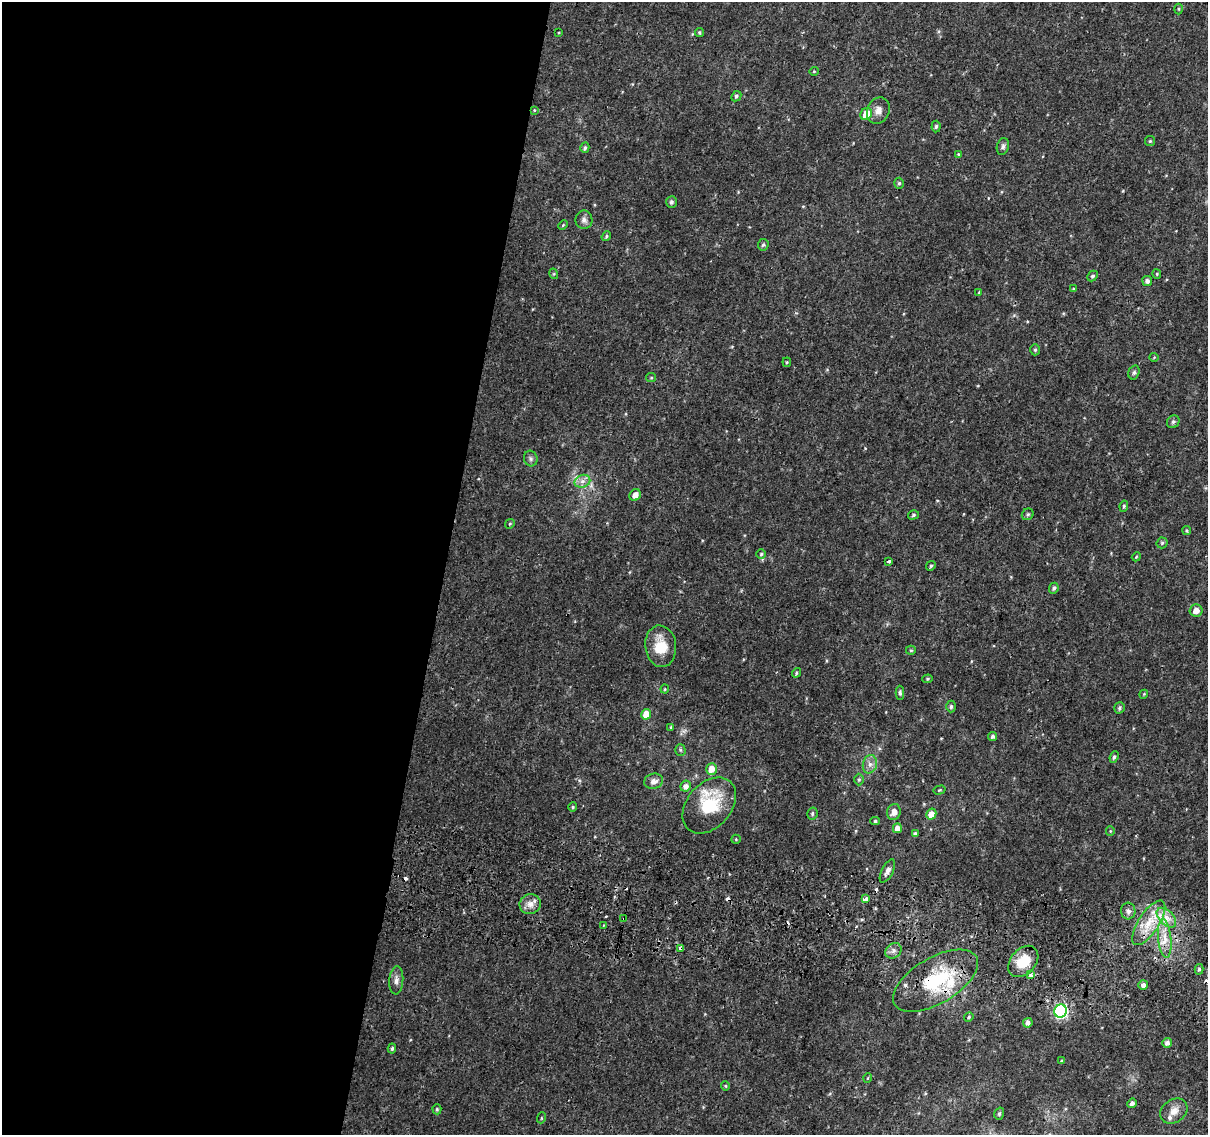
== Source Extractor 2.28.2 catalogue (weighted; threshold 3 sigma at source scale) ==
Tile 5 of 4 x 4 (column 1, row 2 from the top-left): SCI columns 6-1211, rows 2529-3661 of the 4843 x 5116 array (HDU 1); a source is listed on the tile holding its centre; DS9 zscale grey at full resolution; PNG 1210 x 1137 px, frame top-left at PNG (2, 2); each listed source drawn as its Kron ellipse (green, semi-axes under 4 px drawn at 4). Shown black and unused: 37% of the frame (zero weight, under 2 of 3 exposures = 2% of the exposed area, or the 3 px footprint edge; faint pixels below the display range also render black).
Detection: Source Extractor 2.28.2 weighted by HDU 2 'WHT'; one run over the whole footprint, this tile lists its part. Background 0.0111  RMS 0.0038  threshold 0.017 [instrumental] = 3 sigma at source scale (4.5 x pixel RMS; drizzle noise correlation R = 1.50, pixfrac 1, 0.0396/0.0396 arcsec/px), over >= 5 px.
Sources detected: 115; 6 cosmic-ray / hot-pixel residue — neither listed nor drawn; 3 inside a brighter listed object's ellipse — not listed separately; the other 106 listed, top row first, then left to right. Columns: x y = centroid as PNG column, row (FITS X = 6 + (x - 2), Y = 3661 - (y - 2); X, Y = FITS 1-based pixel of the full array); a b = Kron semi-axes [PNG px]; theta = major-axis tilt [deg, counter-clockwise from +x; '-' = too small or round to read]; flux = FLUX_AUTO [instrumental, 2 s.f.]
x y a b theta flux
1179 9 5 3 - 0.39
559 32 3 2 - 0.3
699 33 4 4 - 0.57
814 71 4 4 - 0.33
736 96 6 4 46 0.72
534 110 4 3 - 0.31
878 111 13 11 64 2.8
866 114 6 5 - 5.5
936 127 6 4 85 0.66
1150 141 5 5 - 0.47
1003 146 8 6 74 0.96
585 148 5 4 - 0.74
958 154 4 4 - 0.38
899 183 5 5 - 0.67
671 202 6 5 - 0.93
584 220 9 8 - 1.5
563 225 5 3 - 0.38
606 236 5 4 - 0.56
763 245 6 5 - 0.73
554 274 5 3 - 0.37
1157 274 4 4 - 0.41
1092 276 6 4 48 0.69
1147 281 5 5 - 1.1
1073 289 4 3 - 0.29
979 292 4 3 - 0.26
1035 350 5 5 - 0.61
1154 357 4 4 - 0.38
787 362 5 4 - 0.43
1134 372 7 5 73 0.78
651 378 5 4 - 0.44
1173 422 7 6 - 0.71
531 459 8 7 - 0.94
582 481 8 6 20 1.7
635 495 6 5 - 2.5
1124 506 6 4 81 0.55
1028 514 6 5 - 0.69
913 515 6 4 18 0.66
510 524 5 4 - 0.46
1187 530 4 4 - 0.46
1162 543 5 5 - 0.61
761 554 5 4 - 0.53
1136 557 4 3 - 0.33
889 561 3 3 - 3.5
931 566 5 4 - 0.56
1054 588 6 4 64 0.78
1196 610 6 6 - 3.1
661 646 21 15 -83 8.5
911 650 5 4 - 0.48
796 673 5 4 - 0.56
928 679 5 4 - 0.44
665 689 4 4 - 0.36
900 693 7 4 -89 0.72
1144 694 4 3 - 0.31
951 706 6 4 89 0.69
1119 708 5 5 - 0.78
646 714 5 5 - 5.7
671 727 4 3 - 0.37
993 736 4 4 - 0.81
680 750 5 5 - 0.57
1114 757 6 4 68 0.72
870 764 9 7 76 1.8
711 769 6 5 - 4.2
859 779 6 5 - 0.56
654 781 9 7 15 2.2
686 786 5 5 - 2
939 790 6 3 15 0.4
709 805 32 22 49 19
573 807 4 4 - 0.43
894 812 8 7 - 2.4
812 813 6 5 - 0.65
931 814 5 5 - 3.4
875 821 5 4 - 0.53
897 828 5 4 - 2.6
1110 831 5 4 - 0.37
915 834 4 4 - 1.1
736 839 5 4 - 0.42
887 871 12 5 63 1.9
866 899 4 3 - 12
530 904 11 10 - 2.8
1128 911 8 7 - 1.4
1166 918 12 7 -46 3.3
624 919 4 3 - 0.71
1149 923 26 10 57 8.7
603 926 3 3 - 0.73
1165 938 19 6 -84 4.4
681 949 4 3 - 2.6
893 951 8 7 - 1.5
1023 961 18 12 49 8.4
1199 969 5 4 - 0.74
1031 975 4 4 - 1.7
396 980 14 7 86 1.8
936 981 47 23 31 26
1143 985 5 4 - 1.5
1061 1011 6 6 - 69
969 1017 5 4 - 0.53
1028 1023 5 4 - 1.2
1167 1043 5 5 - 1.5
392 1049 5 4 - 0.59
1062 1061 4 3 - 0.53
868 1078 5 3 - 0.29
725 1086 4 4 - 0.4
1132 1103 5 4 - 1.3
437 1109 5 4 - 0.53
1174 1111 14 11 37 3.4
999 1114 6 4 73 0.67
541 1118 5 3 - 0.36
Overlapping masked pixels (flux is a lower limit): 3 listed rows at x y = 624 919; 681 949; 936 981